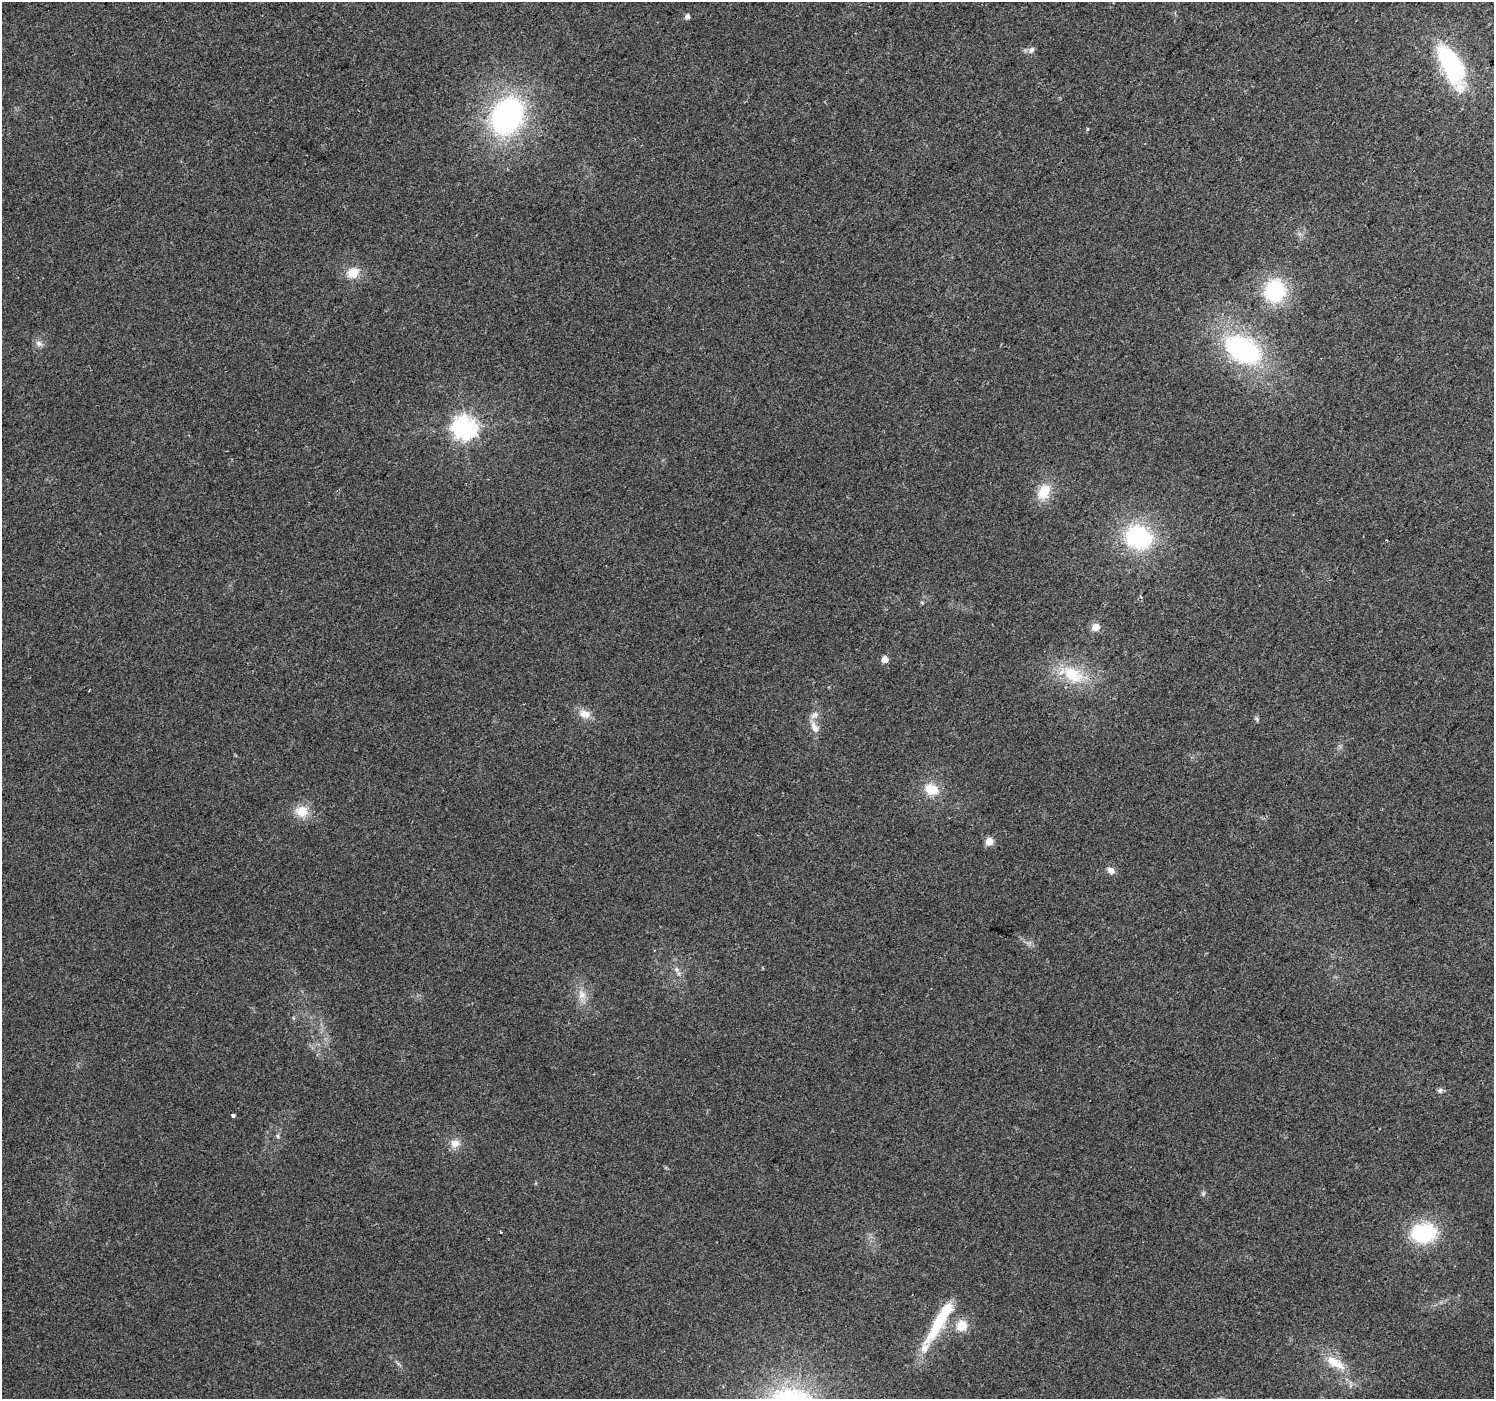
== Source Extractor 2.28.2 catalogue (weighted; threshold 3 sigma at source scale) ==
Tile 10 of 4 x 4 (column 2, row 3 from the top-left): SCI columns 1493-2984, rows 1576-2972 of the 5973 x 6011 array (HDU 1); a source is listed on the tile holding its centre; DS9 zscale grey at full resolution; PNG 1496 x 1401 px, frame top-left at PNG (2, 2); no overlay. Shown black and unused: <1% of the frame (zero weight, under 2 of 3 exposures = <1% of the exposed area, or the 3 px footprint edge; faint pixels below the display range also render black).
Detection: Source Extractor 2.28.2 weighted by HDU 2 'WHT'; one run over the whole footprint, this tile lists its part. Background 0.0862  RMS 0.0092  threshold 0.0414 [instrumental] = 3 sigma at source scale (4.5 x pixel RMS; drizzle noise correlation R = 1.50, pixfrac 1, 0.0396/0.0396 arcsec/px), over >= 5 px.
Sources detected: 36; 1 inside a brighter listed object's ellipse — not listed separately; the other 35 listed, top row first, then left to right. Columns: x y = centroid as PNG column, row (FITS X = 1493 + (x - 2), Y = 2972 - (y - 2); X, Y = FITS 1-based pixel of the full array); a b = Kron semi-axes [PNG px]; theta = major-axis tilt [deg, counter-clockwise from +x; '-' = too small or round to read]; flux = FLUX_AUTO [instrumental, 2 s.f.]
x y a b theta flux
687 16 5 4 - 4.3
1031 50 9 7 50 3.4
1452 66 59 23 -63 97
507 116 41 31 59 190
1087 129 5 3 - 0.95
353 273 13 11 26 16
1275 291 20 18 80 79
39 343 11 8 -24 4.2
1243 350 37 24 -30 150
464 427 8 8 - 740
1044 492 20 15 71 21
1138 537 28 23 -24 100
922 602 6 4 -2 1.1
1095 627 9 9 - 7
884 659 5 4 - 12
1073 674 33 20 -31 40
584 714 15 12 -28 9.8
1257 719 8 3 -71 1.6
815 727 17 9 -57 8.3
931 789 18 13 -22 18
302 811 18 15 -2 16
989 841 8 7 - 8.9
1111 871 9 7 -37 5.7
676 969 8 5 -59 2.8
582 995 14 11 -63 9.8
1440 1090 7 6 - 2.7
233 1115 4 3 - 3
278 1136 6 4 -88 1.5
455 1143 13 11 -2 8.5
1203 1194 8 3 71 1.5
501 1232 3 2 - 1.6
1424 1233 25 18 7 72
939 1321 69 12 59 51
962 1326 15 14 - 15
1335 1363 31 12 -30 21